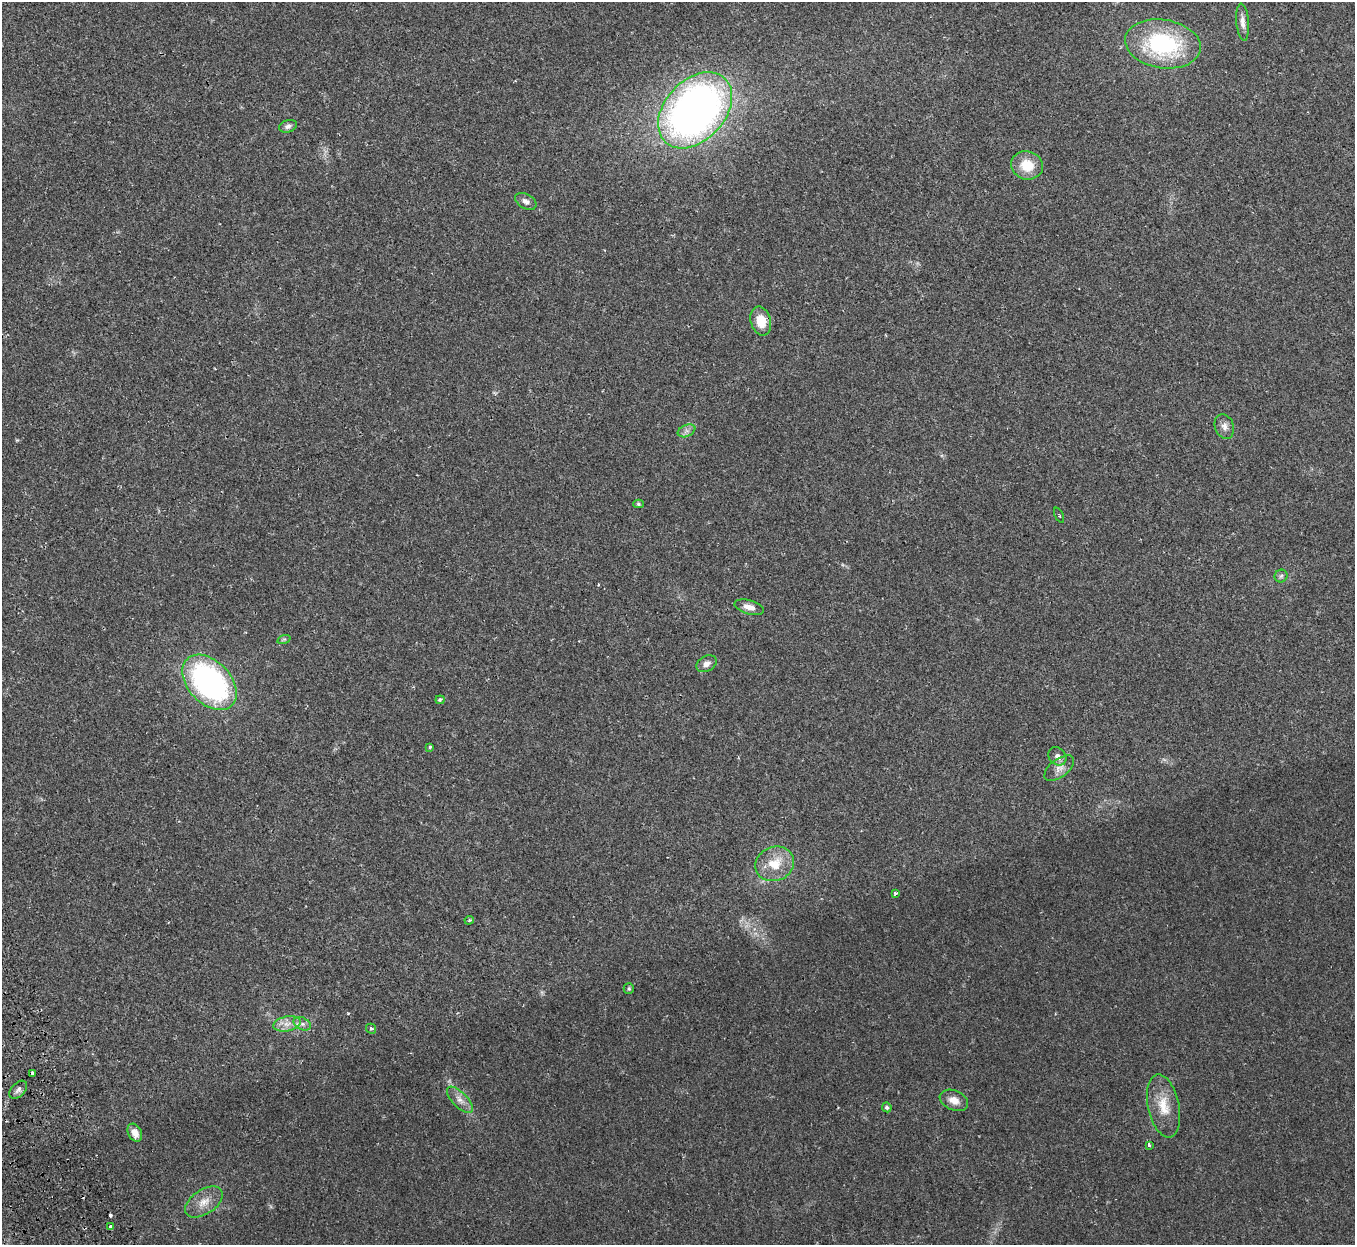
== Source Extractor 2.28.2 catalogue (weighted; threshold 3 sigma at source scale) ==
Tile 7 of 4 x 4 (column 3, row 2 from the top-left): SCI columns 2764-4116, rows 2665-3907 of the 5528 x 5451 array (HDU 1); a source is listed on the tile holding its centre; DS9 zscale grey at full resolution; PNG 1357 x 1247 px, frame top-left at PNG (2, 2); each listed source drawn as its Kron ellipse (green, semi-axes under 4 px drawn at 4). Shown black and unused: <1% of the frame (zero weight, under 2 of 3 exposures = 3% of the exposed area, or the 3 px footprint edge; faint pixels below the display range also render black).
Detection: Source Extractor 2.28.2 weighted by HDU 2 'WHT'; one run over the whole footprint, this tile lists its part. Background 0.0237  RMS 0.0042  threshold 0.0188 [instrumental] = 3 sigma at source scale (4.5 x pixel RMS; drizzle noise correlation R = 1.50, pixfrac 1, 0.05/0.05 arcsec/px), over >= 5 px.
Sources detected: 38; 1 cosmic-ray / hot-pixel residue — neither listed nor drawn; the other 37 listed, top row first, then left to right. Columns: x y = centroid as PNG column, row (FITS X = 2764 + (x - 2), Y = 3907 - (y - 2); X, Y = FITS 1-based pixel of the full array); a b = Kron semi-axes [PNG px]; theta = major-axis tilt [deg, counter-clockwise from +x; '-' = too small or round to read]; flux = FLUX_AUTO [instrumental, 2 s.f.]
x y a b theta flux
1243 22 18 6 -85 2.5
1163 44 38 24 -9 47
695 110 44 30 47 230
288 126 9 6 18 1.5
1027 165 16 14 -17 9.4
526 201 11 7 -30 1.8
761 321 15 10 -75 7.9
1224 426 12 9 -70 2.4
687 431 9 6 24 1.5
638 504 5 4 - 0.72
1059 515 8 2 -65 0.36
1281 576 6 6 - 0.92
749 607 15 7 -15 3.2
284 639 7 4 18 0.55
706 664 11 7 29 2.1
209 682 32 21 -46 97
440 700 4 4 - 0.55
430 747 3 3 - 0.68
1057 756 10 8 -47 2.2
1059 768 17 9 37 3.2
775 864 20 17 24 9.6
895 893 3 3 - 0.7
469 920 5 3 - 0.52
629 989 5 5 - 0.65
287 1024 14 7 10 3.5
302 1024 9 6 -26 1.6
371 1029 5 4 - 0.67
33 1074 4 3 - 2.1
18 1090 11 6 46 1.5
460 1100 17 7 -45 3.2
954 1100 15 9 -23 3.9
1164 1106 32 15 -78 9.4
887 1107 5 4 - 0.99
135 1133 9 6 -63 3.4
1149 1145 4 3 - 1.1
204 1202 21 12 34 5.7
110 1226 3 3 - 1